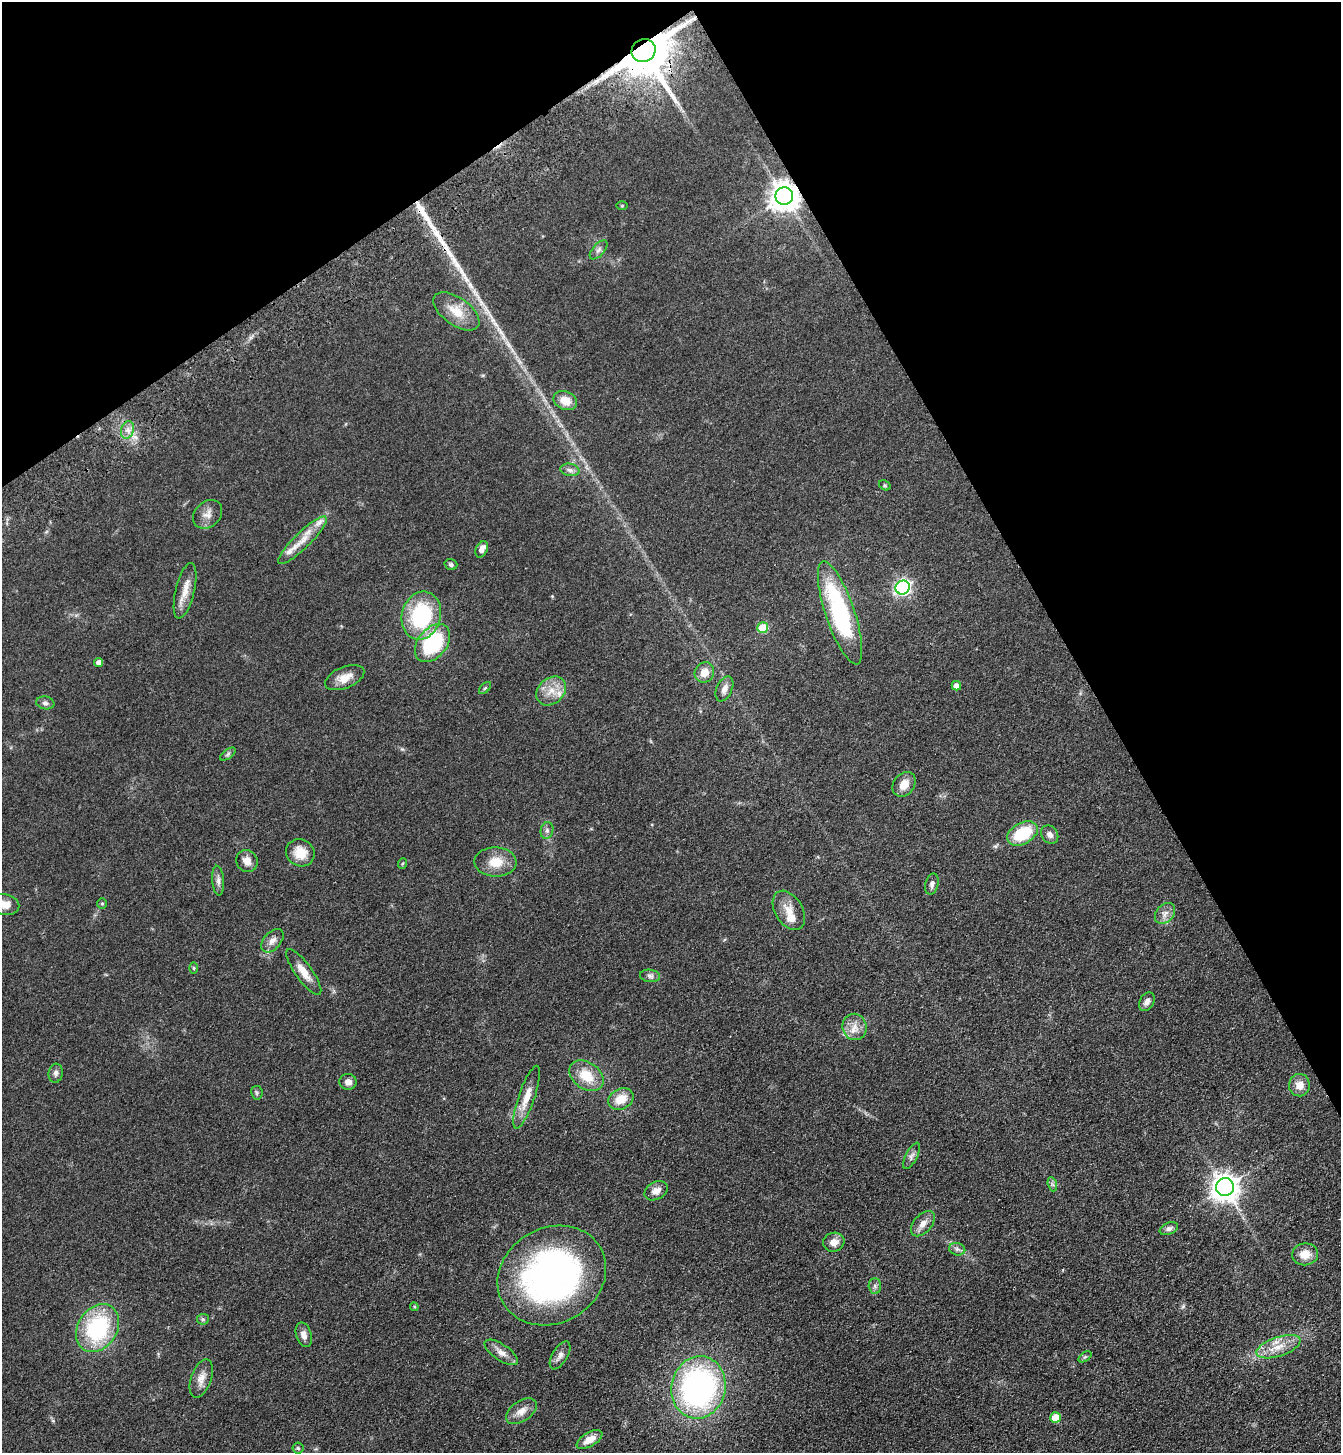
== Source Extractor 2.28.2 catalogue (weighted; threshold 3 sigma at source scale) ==
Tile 3 of 4 x 4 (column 3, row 1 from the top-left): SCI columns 2914-4252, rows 4459-5909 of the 5960 x 6014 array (HDU 1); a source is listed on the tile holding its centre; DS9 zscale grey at full resolution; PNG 1343 x 1455 px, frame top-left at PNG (2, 2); each listed source drawn as its Kron ellipse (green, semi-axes under 4 px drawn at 4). Shown black and unused: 27% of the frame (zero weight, under 3 of 4 exposures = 6% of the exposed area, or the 3 px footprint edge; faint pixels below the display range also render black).
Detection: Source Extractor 2.28.2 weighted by HDU 2 'WHT'; one run over the whole footprint, this tile lists its part. Background 0.07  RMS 0.0088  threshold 0.0395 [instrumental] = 3 sigma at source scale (4.5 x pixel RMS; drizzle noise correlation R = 1.50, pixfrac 1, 0.05/0.05 arcsec/px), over >= 5 px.
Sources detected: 87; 3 long thin detections or spike segments (spike, bleed or trail) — neither listed nor drawn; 4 inside a brighter listed object's ellipse — not listed separately; the other 80 listed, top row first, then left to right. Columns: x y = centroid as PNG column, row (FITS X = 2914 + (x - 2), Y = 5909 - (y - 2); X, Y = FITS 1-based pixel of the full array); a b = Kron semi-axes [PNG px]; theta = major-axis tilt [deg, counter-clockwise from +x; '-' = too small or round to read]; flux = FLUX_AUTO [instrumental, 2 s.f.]
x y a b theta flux
643 51 12 11 - 5300
784 196 9 8 - 1200
622 206 5 3 - 0.73
599 250 11 6 48 2.9
456 311 26 13 -36 16
565 401 12 9 -23 11
127 430 9 6 73 4.3
570 470 9 6 -11 3.3
885 485 6 4 -29 1.1
207 514 16 12 43 7.3
302 540 33 8 45 14
482 549 8 5 63 5.2
451 564 6 5 - 2.1
903 587 7 7 - 230
185 591 28 9 77 11
840 613 54 14 -71 110
421 616 24 19 75 79
763 628 5 5 - 33
432 643 21 14 51 72
99 662 4 4 - 4.6
704 672 10 9 - 8.2
345 678 21 10 22 11
956 686 5 4 - 5
485 688 7 4 45 1.3
724 689 13 7 65 5.6
551 691 16 12 42 12
45 703 9 6 -11 2.7
228 754 9 4 36 1.7
904 784 13 10 53 9.7
547 830 8 6 76 2.9
1022 833 16 10 29 37
1050 834 10 8 -52 4.6
300 853 14 13 - 15
247 861 11 10 - 6.9
496 862 21 14 -1 16
403 863 5 3 - 0.86
218 881 15 6 -86 3.9
932 884 11 6 76 3.2
102 903 5 4 - 1.2
5 904 14 10 -12 8.5
789 910 21 13 -59 12
1165 913 12 8 48 5.2
272 941 13 8 48 5.7
194 968 6 3 -89 0.97
304 972 27 8 -54 11
650 976 10 6 -8 2.7
1147 1002 10 7 59 4.1
855 1027 13 12 - 9.1
56 1073 9 7 85 3.1
587 1076 19 13 -36 20
348 1082 8 8 - 4.8
1299 1085 11 10 - 8.7
257 1093 7 5 -81 1.6
527 1097 33 8 71 13
621 1099 13 10 25 14
912 1156 14 5 63 3.4
1052 1184 7 4 -71 1.8
1225 1187 9 9 - 1000
656 1191 12 9 29 6.7
923 1224 15 9 48 6.7
1169 1229 9 6 21 3.1
834 1242 11 9 18 6.5
957 1249 8 6 -14 2.6
1305 1254 13 11 8 11
552 1275 56 48 30 300
875 1286 8 6 -88 2.4
414 1307 4 4 - 0.91
203 1319 6 5 - 1.6
98 1328 25 19 58 85
304 1335 13 7 -73 5.5
1278 1347 23 9 19 14
501 1352 19 8 -35 6.9
560 1355 16 7 59 4.5
1085 1357 7 4 36 1.4
201 1378 20 10 70 8.5
698 1387 31 27 78 240
521 1411 17 10 35 8
1056 1417 5 5 - 18
589 1439 14 7 31 11
298 1448 5 5 - 1.3
Overlapping masked pixels (flux is a lower limit): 2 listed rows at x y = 643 51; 784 196
Isophote crosses this tile's border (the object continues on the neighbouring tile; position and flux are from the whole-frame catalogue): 1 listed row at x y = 5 904